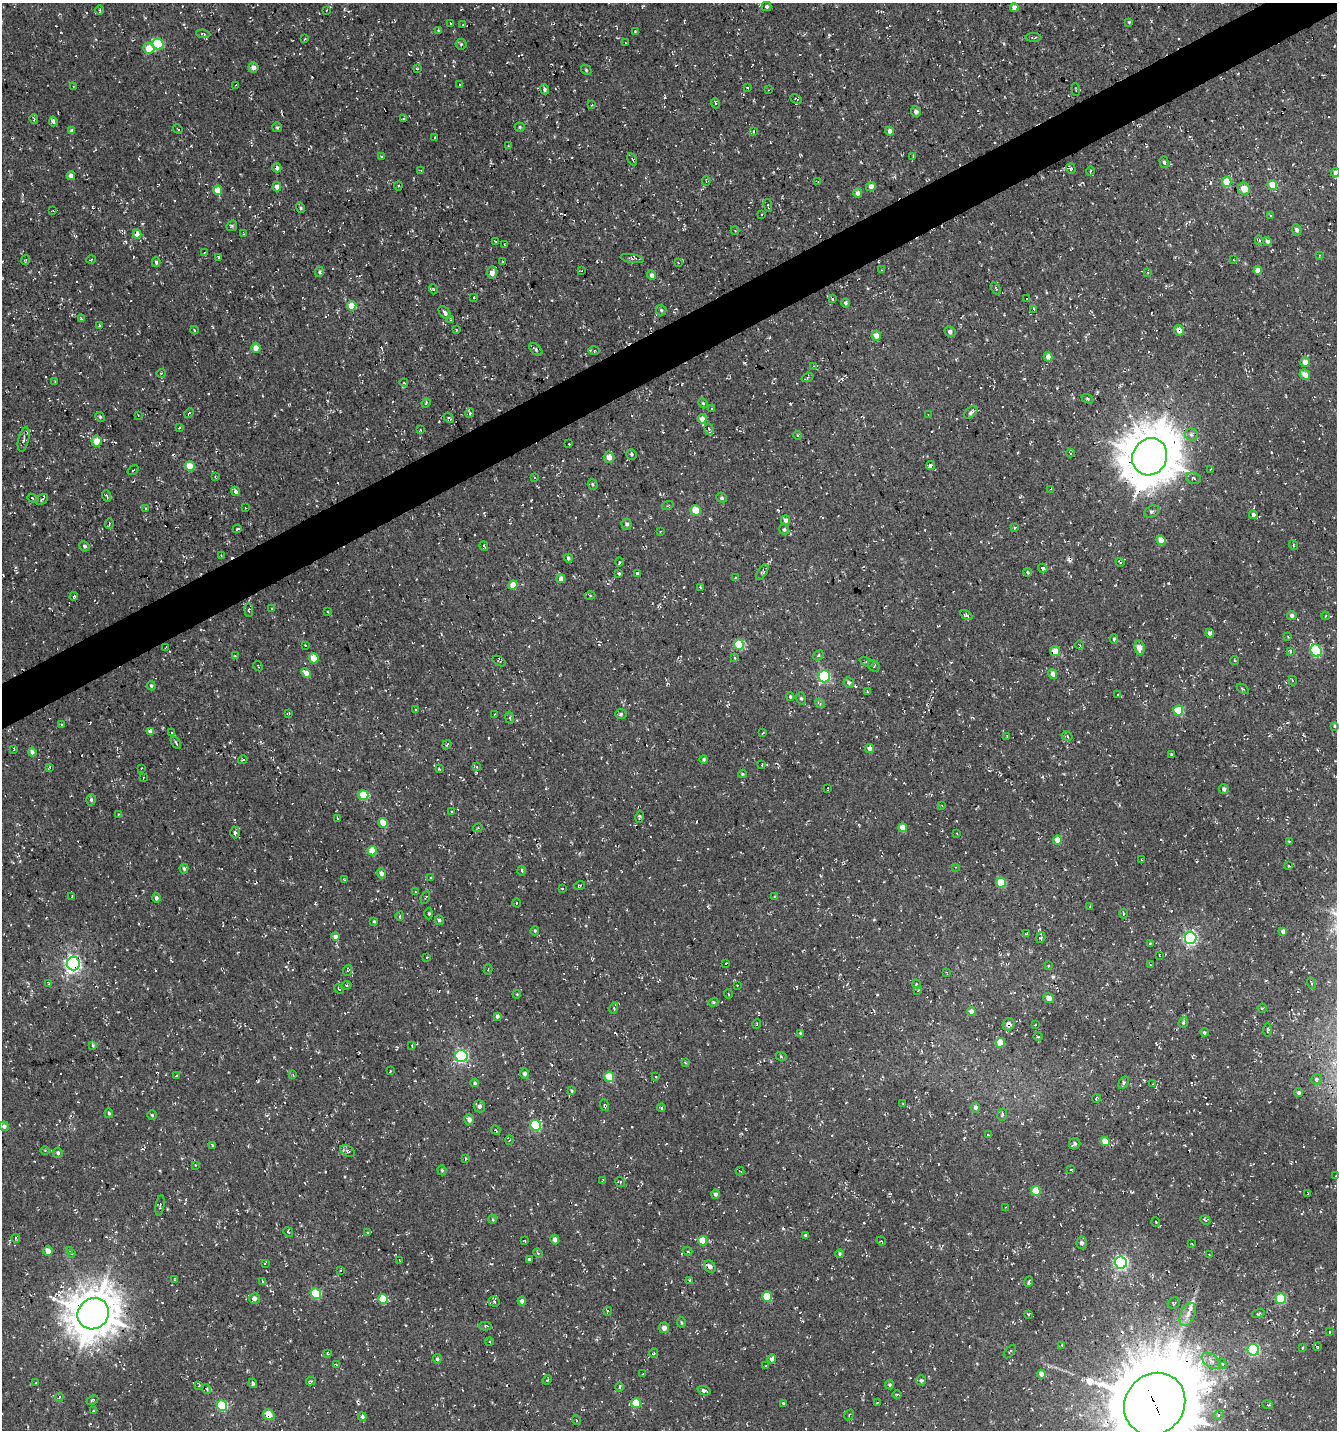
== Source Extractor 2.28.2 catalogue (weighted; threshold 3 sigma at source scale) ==
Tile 10 of 4 x 4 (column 2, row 3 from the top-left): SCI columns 1487-2821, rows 1429-2856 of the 5583 x 5711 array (HDU 1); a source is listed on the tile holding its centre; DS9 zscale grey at full resolution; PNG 1339 x 1432 px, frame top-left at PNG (2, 3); each listed source drawn as its Kron ellipse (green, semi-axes under 4 px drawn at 4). Shown black and unused: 3% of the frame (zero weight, under 3 of 4 exposures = <1% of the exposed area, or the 3 px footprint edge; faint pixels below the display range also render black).
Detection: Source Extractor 2.28.2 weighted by HDU 2 'WHT'; one run over the whole footprint, this tile lists its part. Background -0.0018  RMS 0.0053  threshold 0.024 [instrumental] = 3 sigma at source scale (4.5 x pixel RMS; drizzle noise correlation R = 1.50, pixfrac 1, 0.0396/0.0396 arcsec/px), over >= 5 px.
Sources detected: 521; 42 cosmic-ray / hot-pixel residue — neither listed nor drawn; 3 inside a brighter listed object's ellipse — not listed separately; the other 476 listed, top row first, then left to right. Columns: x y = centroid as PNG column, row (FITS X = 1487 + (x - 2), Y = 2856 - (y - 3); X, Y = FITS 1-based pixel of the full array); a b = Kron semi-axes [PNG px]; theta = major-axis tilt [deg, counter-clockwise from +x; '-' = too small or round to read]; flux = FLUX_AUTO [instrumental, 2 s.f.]
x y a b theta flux
767 7 5 4 - 1.1
1014 7 4 4 - 3.1
99 10 5 3 - 0.56
326 10 2 2 - 0.45
1129 22 4 4 - 0.56
450 23 3 2 - 0.37
463 24 4 2 - 0.33
438 30 3 3 - 0.49
635 31 3 3 - 0.39
203 34 7 4 -7 1
1033 37 8 2 -1 0.72
305 39 3 2 - 0.47
625 43 3 2 - 0.31
158 44 6 5 - 24
461 44 5 5 - 0.77
149 48 5 5 - 9
254 67 5 5 - 2.9
417 69 3 2 - 0.45
586 70 6 4 -48 0.7
236 85 3 2 - 0.36
459 85 3 3 - 0.95
73 86 3 2 - 0.29
747 88 4 2 - 0.46
545 89 5 4 - 1.2
1076 89 6 2 -83 0.44
768 90 3 2 - 0.36
796 99 6 2 -25 0.51
715 103 5 3 - 0.68
592 105 3 2 - 0.62
916 112 5 4 - 2.4
404 118 3 3 - 0.51
34 119 5 3 - 0.73
53 121 5 3 - 1.8
277 127 5 5 - 0.83
519 127 5 4 - 0.74
178 129 5 2 - 0.42
72 131 4 4 - 2.2
890 131 4 4 - 3.1
753 132 3 3 - 0.71
435 137 3 2 - 0.76
508 146 2 2 - 0.56
381 156 3 2 - 0.36
913 157 4 3 - 0.41
632 159 6 3 -61 0.61
1164 162 6 4 -73 1.1
277 168 4 4 - 2.3
1071 168 5 5 - 0.79
421 170 4 2 - 0.43
1090 171 4 3 - 0.46
1335 173 4 4 - 1.9
71 176 4 4 - 2.8
706 181 4 3 - 0.64
818 182 3 3 - 0.5
1227 182 5 5 - 12
1272 185 5 4 - 8.5
398 186 4 4 - 0.73
277 187 4 4 - 3.3
871 187 5 4 - 3
1244 189 6 6 - 6.9
218 190 4 4 - 9.3
858 193 4 4 - 2.5
768 205 6 2 -82 0.49
300 208 5 4 - 0.91
53 211 3 2 - 0.35
762 214 3 2 - 0.33
1271 215 4 2 - 0.39
232 226 6 5 - 0.86
1297 230 6 4 -66 1.6
735 231 4 3 - 0.4
137 234 4 4 - 7.1
243 234 4 2 - 0.39
1259 240 5 4 - 0.76
496 241 3 3 - 0.48
1267 241 5 4 - 1.7
505 245 3 2 - 0.34
204 253 3 2 - 0.4
1319 255 4 2 - 0.42
218 257 3 2 - 0.39
91 259 4 3 - 0.44
632 259 11 3 -10 1
25 260 5 3 - 0.56
1233 260 3 2 - 0.38
503 261 3 2 - 0.42
156 262 5 3 - 1.1
678 262 3 3 - 0.4
881 270 3 3 - 0.41
1258 270 4 4 - 4.4
581 271 3 2 - 0.52
319 272 5 4 - 1.1
492 272 6 5 - 3.9
1148 272 3 3 - 0.47
652 275 5 4 - 2.4
996 288 7 3 -58 0.57
433 289 5 3 - 0.43
473 298 3 2 - 0.44
833 299 3 3 - 0.69
1027 299 3 3 - 15
846 303 4 4 - 1.2
352 306 5 4 - 9.6
1034 309 3 2 - 0.72
661 310 5 5 - 0.82
445 313 7 4 -53 1.8
81 319 3 3 - 1.1
451 320 3 3 - 0.56
100 325 4 4 - 2
194 330 4 3 - 0.6
456 330 3 2 - 0.9
1179 330 5 5 - 3.2
950 332 5 5 - 1.7
876 336 5 4 - 4.7
256 348 5 4 - 4.9
536 349 8 4 -42 1.2
594 350 6 4 1 0.75
1048 357 5 4 - 3.1
1305 362 4 4 - 4.1
814 366 3 3 - 0.44
161 373 5 3 - 0.38
1305 375 6 4 -47 4
807 377 6 3 21 0.62
55 381 2 2 - 0.37
404 383 4 3 - 0.42
1087 399 6 4 -21 0.69
426 403 5 3 - 0.46
703 403 5 4 - 0.73
712 408 3 3 - 0.5
971 412 8 4 41 1.5
189 413 5 3 - 0.63
470 413 5 4 - 0.75
928 414 3 2 - 0.35
138 415 3 3 - 0.33
100 417 5 4 - 0.72
449 418 5 4 - 1
702 419 5 4 - 3.5
179 428 3 3 - 0.51
709 429 6 4 -71 1
420 430 3 3 - 0.43
1191 434 6 6 - 1.9
797 435 4 3 - 0.58
24 439 12 5 77 1.8
96 441 5 5 - 7.8
569 444 2 2 - 0.43
1071 453 4 3 - 0.53
631 454 5 5 - 0.85
609 457 5 5 - 3.6
1150 457 19 17 60 2200
190 466 5 5 - 10
930 466 4 4 - 2.3
1211 469 4 2 - 0.42
133 470 6 3 37 0.55
215 477 3 3 - 0.43
534 478 3 2 - 0.49
1193 478 7 5 -17 1.3
593 484 5 5 - 0.82
1051 489 3 2 - 0.34
235 491 5 4 - 1.5
107 496 6 3 -70 0.61
33 498 6 2 -22 0.6
722 498 5 4 - 0.89
42 499 7 4 30 0.91
668 506 6 3 19 0.71
145 508 3 3 - 0.42
245 508 2 2 - 0.33
696 510 5 5 - 8.7
1152 511 8 5 28 1.2
1253 515 4 4 - 1.3
786 520 5 4 - 2.4
109 524 5 3 - 0.55
627 524 5 5 - 1.2
1014 528 4 3 - 1.9
237 529 4 3 - 0.66
784 529 5 4 - 1.1
660 531 3 2 - 0.42
1161 540 5 4 - 7.1
1294 545 5 3 - 0.58
84 546 5 5 - 1.1
484 546 5 3 - 0.62
221 555 2 2 - 0.38
568 558 4 4 - 1.3
619 562 4 3 - 0.57
1120 562 4 2 - 0.48
1043 568 4 4 - 0.88
762 572 9 4 57 1.1
1028 572 4 3 - 0.54
619 573 3 3 - 0.59
637 573 3 3 - 1.2
735 578 3 2 - 0.67
561 579 4 4 - 3.7
513 585 4 4 - 6
700 587 3 3 - 0.61
74 596 4 3 - 0.61
590 596 5 3 - 0.51
272 609 3 3 - 0.53
249 610 7 3 -84 0.58
327 612 2 2 - 0.44
966 615 6 4 -30 1.1
1292 615 5 4 - 1.6
1325 616 4 2 - 0.36
1210 633 4 4 - 2
1288 637 3 2 - 0.41
1114 639 5 4 - 0.86
739 644 5 5 - 22
305 645 2 2 - 0.38
1080 645 4 2 - 0.52
165 648 3 2 - 0.49
1139 648 7 5 -80 5.2
1055 651 5 5 - 5.8
1290 651 3 3 - 0.82
1316 651 6 5 - 41
818 655 5 3 - 0.64
235 656 4 2 - 0.41
314 658 5 5 - 6.8
734 658 3 3 - 1.5
1235 660 5 3 - 0.5
499 661 7 3 -32 0.57
867 662 7 4 -25 0.83
258 666 5 2 - 0.38
874 666 6 5 - 0.87
306 673 5 4 - 4.3
1053 674 5 4 - 2.2
824 676 6 6 - 43
1292 681 5 2 - 0.51
849 682 5 5 - 1.2
151 686 5 4 - 0.87
1243 689 7 3 -34 0.61
867 692 3 3 - 0.6
1118 694 3 3 - 1.2
790 697 4 3 - 0.61
801 698 6 5 - 0.99
820 703 5 4 - 0.83
416 709 3 2 - 0.45
1178 710 5 5 - 20
289 713 4 3 - 0.44
621 714 6 5 - 0.99
494 715 3 2 - 0.43
509 718 6 3 -80 0.74
61 725 3 3 - 0.64
1334 726 4 3 - 0.59
150 731 4 4 - 2.8
172 733 3 3 - 7.3
763 733 3 2 - 0.49
1067 736 5 4 - 0.74
1007 737 4 3 - 0.46
176 743 6 3 -56 0.79
447 745 5 2 - 0.55
870 748 4 4 - 3
14 750 3 2 - 0.48
32 752 4 4 - 2
1171 754 3 2 - 0.63
704 759 4 4 - 0.95
243 760 5 3 - 0.55
762 764 2 2 - 0.4
49 767 3 2 - 0.62
477 767 4 3 - 0.57
141 768 3 2 - 0.43
439 769 3 3 - 0.58
742 774 4 3 - 0.57
143 777 3 2 - 0.39
828 788 3 2 - 0.34
1224 789 5 4 - 1.3
363 795 5 5 - 17
91 800 5 4 - 0.98
942 806 4 2 - 0.4
451 812 2 2 - 0.46
118 814 3 2 - 0.57
640 817 6 3 80 0.68
338 818 3 2 - 0.54
383 823 5 4 - 7
478 828 5 4 - 0.59
903 828 4 4 - 5.5
235 832 6 5 - 1
957 834 3 2 - 0.47
1057 840 4 4 - 6.7
1289 841 4 2 - 0.46
372 851 4 4 - 10
1141 860 3 2 - 0.38
1289 866 3 3 - 0.91
956 867 4 3 - 0.42
184 869 5 4 - 1.2
522 871 5 3 - 1.1
381 873 5 4 - 2.3
431 878 3 2 - 0.59
345 880 3 3 - 0.42
1001 882 5 5 - 14
580 885 5 2 - 0.48
562 889 4 2 - 0.38
415 891 4 3 - 0.44
72 896 3 2 - 0.74
425 897 7 2 68 0.46
775 897 4 4 - 1.1
156 898 4 4 - 1.6
516 903 4 3 - 0.42
1090 906 4 3 - 0.42
429 913 6 3 -89 0.76
1123 914 5 2 - 0.55
400 916 4 3 - 0.46
439 920 5 4 - 1.4
374 921 4 4 - 0.62
535 931 4 4 - 0.72
1283 931 4 4 - 2
1026 934 3 3 - 0.57
335 936 4 4 - 2.9
1041 938 6 4 72 0.99
1190 938 6 6 - 92
1150 943 4 2 - 0.32
1159 955 3 2 - 0.34
427 957 3 3 - 0.4
726 963 3 2 - 0.4
73 964 7 6 - 150
1150 965 3 3 - 0.35
1048 966 3 3 - 0.93
488 969 5 3 - 0.45
348 970 5 3 - 0.5
946 972 4 2 - 0.47
48 983 4 2 - 0.36
1311 983 6 2 -75 0.56
916 984 5 3 - 0.45
347 985 5 4 - 0.62
737 985 2 2 - 0.3
339 989 5 3 - 0.5
918 990 3 3 - 0.44
517 994 4 3 - 0.47
728 994 4 3 - 0.42
1049 998 5 5 - 2.9
713 1002 5 4 - 0.63
614 1008 5 3 - 0.62
1262 1008 4 4 - 0.76
971 1011 4 4 - 2.7
497 1016 4 3 - 1.3
1183 1022 5 4 - 0.8
757 1024 5 3 - 0.44
1009 1024 6 6 - 2.2
1035 1025 3 2 - 0.37
1268 1030 7 3 90 0.81
1204 1032 4 3 - 0.8
800 1033 4 3 - 0.49
1038 1037 5 3 - 0.57
1000 1043 5 4 - 11
93 1045 4 4 - 0.89
412 1046 4 2 - 0.4
461 1056 6 6 - 78
781 1056 5 3 - 0.54
685 1062 4 3 - 0.51
390 1071 3 2 - 0.42
525 1074 5 4 - 1.8
293 1075 4 4 - 0.44
176 1076 3 2 - 0.48
609 1077 5 5 - 12
656 1077 3 3 - 0.58
1316 1079 5 5 - 1.3
475 1083 4 4 - 1
1124 1083 7 4 61 1.3
1153 1084 2 2 - 0.31
572 1091 4 3 - 0.57
1299 1092 4 4 - 1.2
1096 1098 4 4 - 0.81
903 1104 3 3 - 0.33
605 1105 6 3 -70 0.57
479 1106 6 6 - 2.3
975 1107 5 4 - 1.5
661 1108 4 3 - 0.62
109 1113 5 4 - 0.83
152 1115 4 4 - 0.74
1002 1115 6 4 75 0.94
469 1119 5 5 - 2.7
536 1125 5 5 - 39
4 1126 5 4 - 1.6
496 1130 5 2 - 0.46
988 1135 3 3 - 0.54
510 1140 4 3 - 0.42
1105 1142 4 4 - 7.1
1075 1144 6 5 - 1.2
212 1145 3 3 - 1
45 1150 4 3 - 0.44
347 1151 8 5 -27 1.3
58 1153 5 4 - 1.3
466 1158 3 3 - 0.59
195 1165 4 4 - 0.52
442 1170 5 4 - 0.68
1071 1170 3 2 - 0.5
740 1171 4 2 - 0.42
1336 1176 3 2 - 0.33
603 1180 4 3 - 0.38
620 1182 5 4 - 0.85
1036 1191 5 4 - 11
715 1194 4 4 - 1.5
1307 1194 2 2 - 0.37
160 1206 10 2 81 0.66
1005 1207 3 2 - 0.38
493 1219 4 3 - 0.45
1205 1220 5 4 - 0.83
1156 1222 5 3 - 0.4
288 1232 5 3 - 0.67
368 1232 3 3 - 0.94
806 1235 4 3 - 1.2
16 1238 4 4 - 0.63
555 1240 5 4 - 2.3
525 1241 3 2 - 0.41
703 1241 5 4 - 12
881 1241 5 3 - 0.43
1081 1243 6 5 - 1.6
1192 1244 4 2 - 0.37
48 1251 5 4 - 3.9
69 1251 4 2 - 0.37
687 1251 5 4 - 0.66
538 1253 5 4 - 0.76
72 1254 3 2 - 0.39
840 1254 4 4 - 0.79
1209 1254 3 2 - 0.33
529 1259 3 3 - 0.72
400 1260 3 2 - 0.35
265 1263 4 2 - 0.56
1121 1263 6 6 - 110
710 1267 6 5 - 2.5
340 1271 3 2 - 0.37
175 1280 3 2 - 0.53
689 1280 4 3 - 0.43
263 1281 3 3 - 0.86
1029 1282 5 3 - 0.97
316 1293 5 5 - 27
767 1297 5 5 - 15
254 1298 5 5 - 2.2
383 1299 5 5 - 12
1281 1299 5 5 - 28
494 1301 5 5 - 0.82
522 1301 4 4 - 2
1174 1303 6 5 - 0.91
608 1311 4 3 - 0.78
93 1314 16 15 - 1500
1028 1314 4 3 - 0.78
1188 1314 12 7 66 3.6
1258 1314 6 4 17 0.78
681 1322 5 4 - 0.74
485 1326 6 4 2 0.79
664 1328 5 5 - 2.7
1330 1332 3 2 - 0.36
489 1342 4 3 - 0.65
1062 1345 4 3 - 0.56
1318 1347 4 3 - 0.5
1302 1348 4 3 - 0.53
1253 1350 6 5 - 53
1010 1351 8 2 49 0.52
327 1353 4 2 - 0.41
654 1353 4 4 - 0.61
437 1359 4 4 - 0.99
772 1359 5 4 - 2.2
1211 1361 11 6 -37 2.8
336 1364 3 2 - 0.42
1222 1364 5 4 - 0.75
766 1366 4 2 - 0.47
642 1374 3 2 - 0.29
1042 1374 4 4 - 4
547 1380 5 3 - 0.54
921 1380 5 5 - 1.2
311 1381 5 3 - 0.79
36 1383 3 2 - 0.5
253 1383 4 4 - 1.1
199 1385 3 3 - 0.49
890 1385 5 4 - 0.83
620 1387 5 3 - 0.54
207 1389 5 3 - 0.44
704 1391 7 3 -18 1.8
897 1394 4 3 - 0.5
59 1397 4 3 - 0.64
92 1400 6 3 27 0.6
636 1403 5 5 - 13
783 1403 3 3 - 0.62
877 1403 3 2 - 0.42
1155 1404 32 29 51 8000
222 1405 5 5 - 32
1268 1405 5 3 - 0.53
93 1411 4 4 - 0.45
269 1414 6 5 - 7.1
849 1415 6 3 61 0.55
1219 1415 5 4 - 0.93
362 1417 4 4 - 1.4
576 1420 5 3 - 0.41
Overlapping masked pixels (flux is a lower limit): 10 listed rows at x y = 277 168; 1244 189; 137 234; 1179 330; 1150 457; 1190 938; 73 964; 1009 1024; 93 1314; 1155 1404
Isophote crosses this tile's border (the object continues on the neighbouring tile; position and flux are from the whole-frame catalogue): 4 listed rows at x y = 1335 173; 1336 1176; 1155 1404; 269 1414